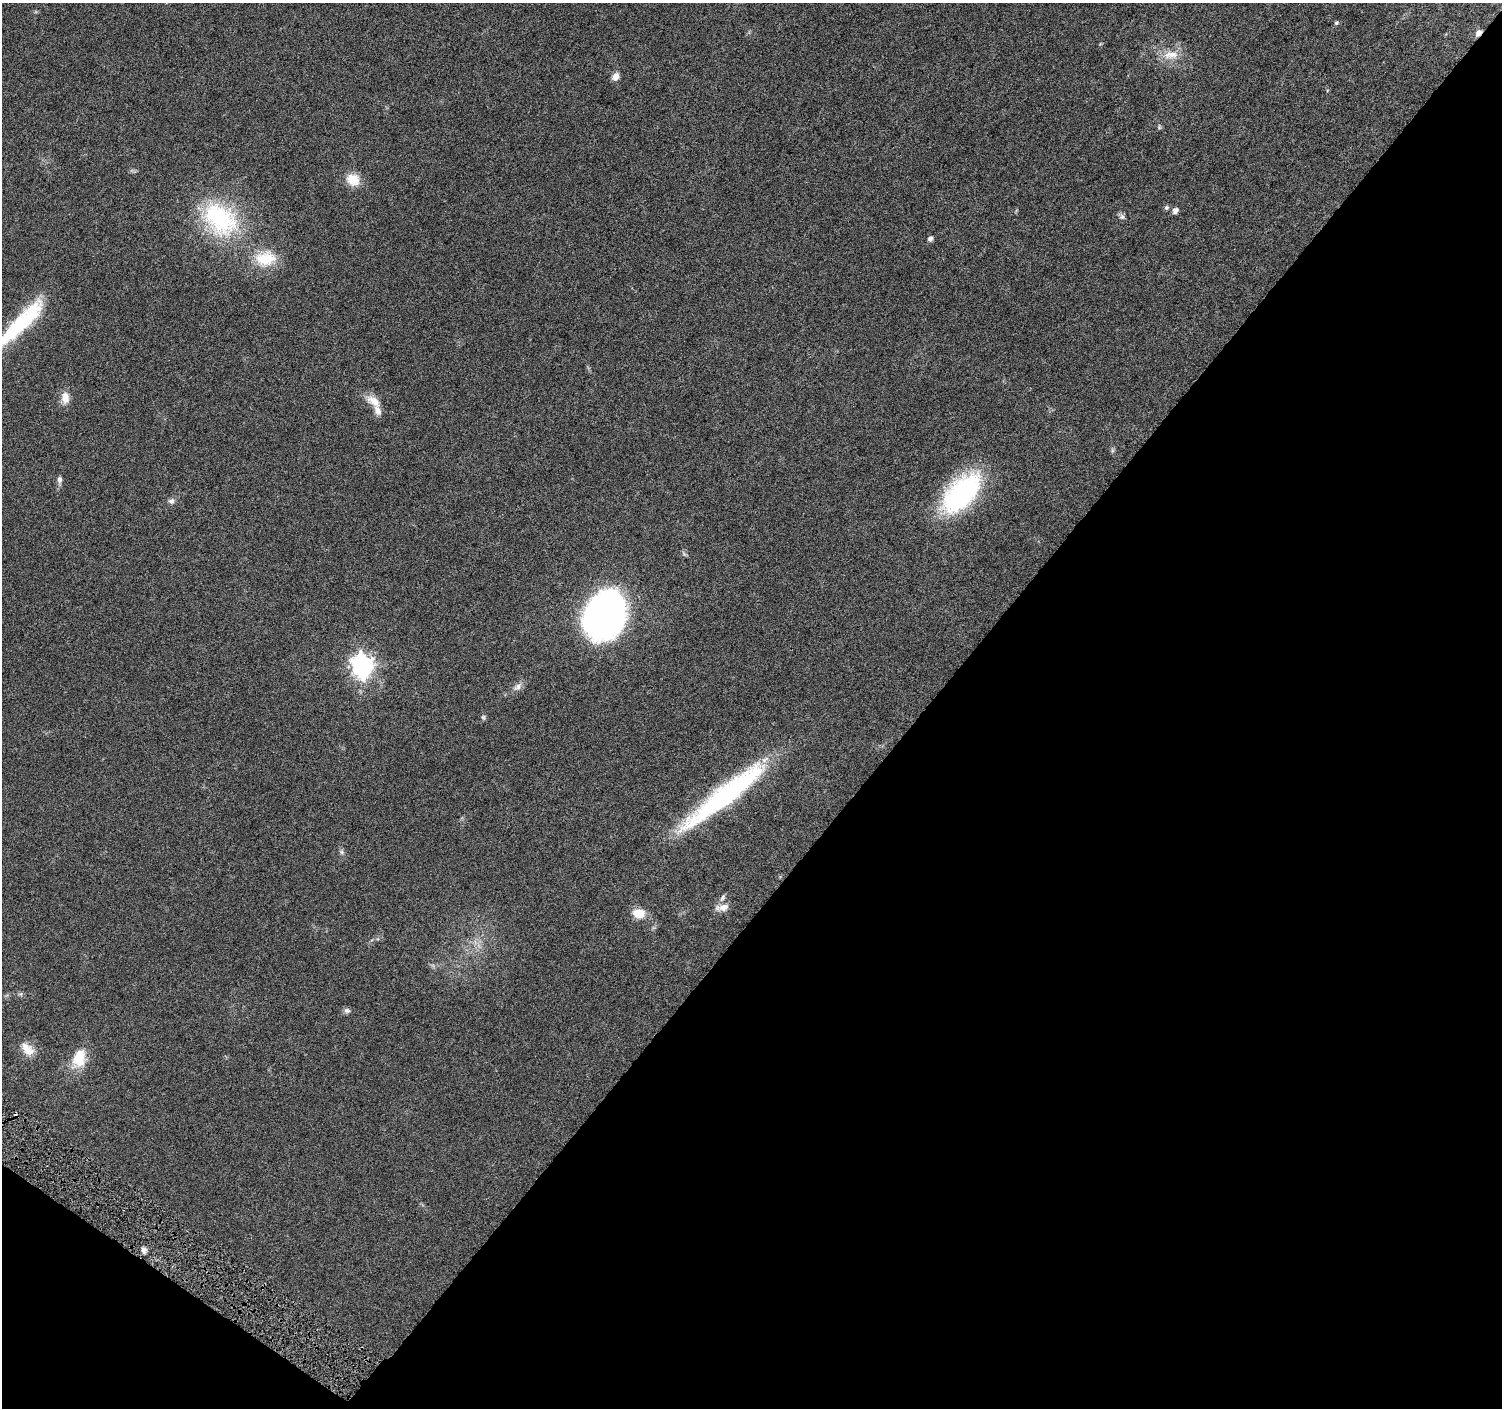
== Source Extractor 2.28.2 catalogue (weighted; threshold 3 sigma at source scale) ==
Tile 15 of 4 x 4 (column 3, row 4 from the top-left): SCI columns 3011-4510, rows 252-1657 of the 6015 x 6062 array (HDU 1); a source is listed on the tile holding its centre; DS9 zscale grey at full resolution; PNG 1504 x 1410 px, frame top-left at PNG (2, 3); no overlay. Shown black and unused: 40% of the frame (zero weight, under 4 of 8 exposures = <1% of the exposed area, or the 3 px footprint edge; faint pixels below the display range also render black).
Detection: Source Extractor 2.28.2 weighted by HDU 2 'WHT'; one run over the whole footprint, this tile lists its part. Background 0.0257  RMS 0.0024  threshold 0.00983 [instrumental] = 3 sigma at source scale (4.09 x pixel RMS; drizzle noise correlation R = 1.36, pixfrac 0.8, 0.0396/0.0396 arcsec/px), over >= 5 px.
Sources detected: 35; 1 inside a brighter object's white glare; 1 cosmic-ray / hot-pixel residue — not listed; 1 inside a brighter listed object's ellipse — not listed separately; the other 32 listed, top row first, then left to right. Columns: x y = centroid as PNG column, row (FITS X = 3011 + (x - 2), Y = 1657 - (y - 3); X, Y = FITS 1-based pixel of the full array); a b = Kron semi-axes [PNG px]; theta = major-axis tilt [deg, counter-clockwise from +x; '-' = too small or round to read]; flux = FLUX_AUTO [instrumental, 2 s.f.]
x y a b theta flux
1336 23 6 5 - 0.36
1478 33 8 6 56 1.2
1171 55 24 11 2 3.4
615 77 10 7 60 1.3
1159 127 7 5 80 0.36
353 179 18 15 -26 3.6
1166 207 6 6 - 0.45
1175 211 6 5 - 0.98
1122 217 8 7 - 0.64
220 219 56 39 -43 25
930 239 6 5 - 0.7
265 258 28 19 10 7
20 323 66 17 45 19
65 398 15 9 -88 2.2
374 401 22 11 -38 2.7
59 479 9 6 89 0.75
961 493 50 25 47 33
171 501 8 7 - 0.72
605 615 37 29 62 130
362 666 9 8 - 120
518 687 14 8 40 1.2
483 717 6 5 - 0.37
725 795 100 17 38 46
342 852 6 6 - 0.46
723 898 11 6 64 0.68
724 907 15 9 11 1.8
639 913 13 10 -5 3.6
20 994 6 5 - 0.4
347 1010 9 7 0 0.65
27 1049 19 12 -46 2.9
79 1058 26 16 73 5.8
143 1250 7 5 -72 1
Overlapping masked pixels (flux is a lower limit): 1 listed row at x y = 1478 33
Isophote crosses this tile's border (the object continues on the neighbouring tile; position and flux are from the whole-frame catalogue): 1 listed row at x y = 20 323